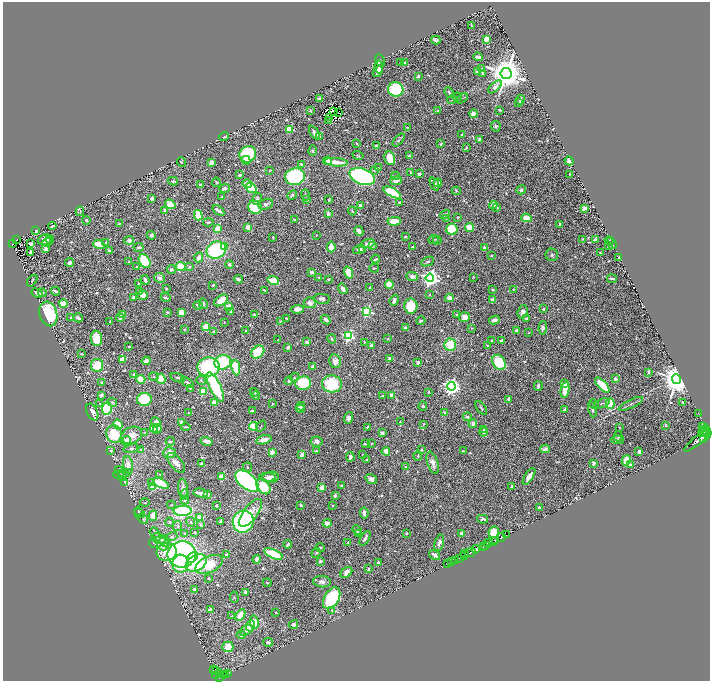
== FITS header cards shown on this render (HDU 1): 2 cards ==
NAXIS1  =                 1415
NAXIS2  =                 1357

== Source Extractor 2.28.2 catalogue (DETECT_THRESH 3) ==
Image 1415 x 1357 px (HDU 1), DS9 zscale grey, zoomed out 1/2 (1 PNG px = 2 x 2 image px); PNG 712 x 683 px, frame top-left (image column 2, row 1357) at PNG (3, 2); each listed source drawn as its Kron ellipse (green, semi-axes under 4 px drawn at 4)
Background 0.592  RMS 0.025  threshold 0.0739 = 3 sigma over >= 5 px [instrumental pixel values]
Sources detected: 776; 39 cannot appear on this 1/2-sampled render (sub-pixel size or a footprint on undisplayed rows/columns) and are neither listed nor drawn; of the other 737, the 500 brightest by FLUX_AUTO listed and drawn (237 fainter detections omitted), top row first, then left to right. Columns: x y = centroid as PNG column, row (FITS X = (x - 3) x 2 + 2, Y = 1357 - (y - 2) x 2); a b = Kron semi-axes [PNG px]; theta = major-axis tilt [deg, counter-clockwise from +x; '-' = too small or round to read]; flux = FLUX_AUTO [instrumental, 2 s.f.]
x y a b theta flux
471 25 3 2 - 4.7
486 39 3 2 - 140
436 40 4 3 - 9.1
478 57 4 3 - 27
380 60 6 2 -63 5.2
400 62 2 2 - 5
404 63 3 3 - 32
379 67 6 3 -81 37
482 69 4 3 - 5.3
378 71 6 3 48 33
477 71 3 2 - 22
483 73 3 2 - 8.6
506 74 5 5 - 14000
418 76 3 2 - 16
495 87 8 4 44 26
396 89 7 7 - 380
449 92 5 3 - 10
457 97 5 2 - 4
462 98 6 2 30 4.4
319 99 3 2 - 14
452 100 5 3 - 5.6
520 100 5 2 - 15
519 102 3 2 - 5.6
310 110 2 2 - 4.4
500 110 3 2 - 12
334 111 2 1 - 5.3
438 111 4 3 - 6.5
339 112 2 1 - 4.8
473 114 4 4 - 37
329 117 2 2 - 5.2
329 120 3 2 - 4.8
496 126 5 4 - 8.9
407 127 3 3 - 4.1
289 129 4 3 - 140
314 132 7 4 -59 19
462 135 2 2 - 20
224 137 4 3 - 8.7
320 137 4 3 - 7.4
480 139 3 2 - 22
399 140 8 3 49 9.8
356 143 4 2 - 3.9
441 144 4 3 - 7.4
376 146 4 2 - 9.5
467 148 3 3 - 5.3
312 151 5 4 - 6
248 154 8 8 - 270
358 155 6 3 -16 4.5
409 155 3 3 - 7.9
390 158 7 5 -72 72
246 160 4 3 - 19
327 161 4 3 - 56
569 161 5 4 - 24
181 162 5 3 - 6.9
212 162 3 3 - 43
336 162 12 3 -5 75
301 165 4 3 - 10
378 168 4 3 - 6.3
374 170 4 3 - 4.7
270 171 3 2 - 4
411 172 3 2 - 7.1
419 174 3 3 - 11
569 174 2 2 - 5.4
240 175 3 2 - 10
362 176 13 7 -22 1700
395 176 4 3 - 6.3
295 177 10 8 11 940
173 181 5 3 - 10
396 181 6 4 7 30
216 182 4 3 - 4.6
438 183 4 3 - 19
247 184 5 4 - 28
435 184 7 3 -65 11
201 185 3 3 - 22
224 188 5 3 - 15
251 188 6 4 -36 260
521 190 5 4 - 10
456 191 4 3 - 5.6
392 192 9 4 -29 340
292 195 5 4 - 10
306 195 5 3 - 5.5
222 197 3 2 - 5.6
152 199 3 3 - 41
257 199 6 3 74 11
307 200 4 2 - 5.9
329 200 2 2 - 4.7
399 202 4 3 - 5.3
170 204 5 4 - 83
266 204 8 5 15 14
493 205 4 3 - 34
361 206 3 3 - 19
255 207 7 6 - 170
497 208 4 3 - 4.1
584 208 3 3 - 36
164 210 4 3 - 13
218 210 7 2 -37 19
80 211 5 3 - 4.1
352 211 4 3 - 5.1
328 214 3 3 - 19
445 214 5 3 - 14
198 215 5 4 - 190
458 217 3 2 - 3.9
446 218 3 2 - 5.5
526 218 5 4 - 58
294 219 3 2 - 5.4
86 220 4 3 - 7.2
394 221 7 4 1 67
208 222 5 3 - 7.4
119 224 4 3 - 6.4
560 224 3 2 - 10
52 226 4 2 - 5.9
248 227 3 3 - 55
470 227 4 3 - 100
217 229 4 3 - 73
452 229 6 5 - 260
36 231 3 2 - 6.2
359 231 5 3 - 24
151 235 4 3 - 12
316 235 2 2 - 4
405 237 3 2 - 9.6
273 238 3 2 - 5.6
50 239 4 3 - 6.7
434 239 5 3 - 4.6
582 239 2 2 - 4.1
595 239 4 3 - 7
16 240 3 2 - 29
45 240 7 5 18 35
129 240 5 4 - 21
437 240 4 3 - 4.5
609 240 4 3 - 5.6
47 242 5 3 - 7.6
106 243 4 3 - 5.1
612 243 6 2 -50 13
12 244 2 2 - 18
31 244 3 3 - 21
99 244 6 4 -19 140
368 244 7 4 16 29
373 246 4 3 - 9.7
609 246 3 2 - 4.8
139 247 5 3 - 10
224 247 3 2 - 50
331 247 5 4 - 59
412 247 3 2 - 4.3
484 248 4 3 - 15
46 249 3 3 - 21
216 250 10 8 24 490
359 250 6 4 17 20
363 250 2 2 - 4.9
109 251 3 2 - 9.5
31 252 4 2 - 16
600 252 2 2 - 5.5
552 255 6 6 - 11
491 256 3 3 - 5.3
199 257 5 3 - 29
619 258 3 2 - 15
376 259 4 2 - 9
145 261 7 5 -57 190
129 262 3 2 - 4.5
428 262 7 3 25 7.3
70 263 4 4 - 17
229 264 4 3 - 13
181 266 5 4 - 110
137 267 3 3 - 6.5
189 267 3 3 - 4.8
374 268 5 2 - 5.3
171 269 4 4 - 11
312 272 3 3 - 21
348 273 6 3 -72 100
412 276 6 4 -24 21
319 277 4 3 - 5.2
473 277 2 2 - 4.3
159 278 6 5 - 24
430 278 4 4 - 2100
238 279 4 2 - 17
328 279 3 3 - 5
612 279 5 2 - 12
145 280 5 3 - 21
32 281 6 2 53 5.5
273 281 6 4 -18 96
139 283 3 3 - 6
389 284 4 4 - 100
213 285 2 2 - 9.6
369 288 3 3 - 5.5
166 289 2 2 - 6.5
343 289 6 3 -57 22
492 289 3 3 - 5.8
264 290 4 2 - 6.7
513 290 4 3 - 5.3
55 291 5 2 - 17
140 291 2 2 - 15
37 293 6 3 -27 26
42 293 4 3 - 5.8
142 295 5 5 - 44
430 295 3 3 - 4
133 297 3 2 - 18
166 298 5 2 - 11
449 298 4 4 - 28
322 299 8 5 -7 14
221 300 8 4 34 77
394 300 6 4 69 19
492 300 4 3 - 15
63 303 4 4 - 73
310 303 6 5 - 29
203 304 5 4 - 9.9
198 305 4 2 - 8.2
229 306 3 2 - 120
411 306 7 6 - 130
297 309 6 4 4 33
543 309 3 2 - 8.4
231 311 3 3 - 8
367 311 3 3 - 560
167 312 2 2 - 5.8
181 312 4 4 - 40
523 312 7 5 72 20
48 314 12 8 -74 300
122 315 4 3 - 37
254 315 3 2 - 9.2
457 315 3 3 - 11
464 317 5 5 - 47
71 318 2 2 - 7.7
78 318 5 3 - 21
120 318 4 3 - 25
286 318 2 2 - 7.1
527 319 4 3 - 17
326 320 5 2 - 18
494 320 5 3 - 24
280 321 2 2 - 4.7
421 321 4 3 - 8.1
110 322 3 2 - 6.8
224 322 3 3 - 4.4
206 327 4 3 - 140
405 328 3 3 - 11
472 328 3 3 - 4.8
543 328 7 4 87 13
184 329 3 3 - 3.9
214 331 4 3 - 5.1
246 331 3 2 - 13
517 331 3 3 - 24
529 333 2 2 - 4.6
348 336 3 3 - 670
96 338 7 5 -84 140
332 339 4 2 - 6
388 339 4 3 - 4.8
278 340 3 2 - 4.7
502 340 4 3 - 15
492 341 2 2 - 5
307 342 2 2 - 50
364 342 3 3 - 4.2
371 345 3 3 - 16
450 345 6 5 - 150
488 346 4 3 - 5.5
129 347 2 2 - 6
288 347 4 2 - 10
258 352 7 5 44 240
81 354 3 3 - 5.6
123 359 4 3 - 63
390 359 4 3 - 26
146 361 4 3 - 33
335 361 7 6 - 29
223 362 8 7 - 270
418 362 3 3 - 13
499 362 8 6 -55 190
97 365 6 6 - 120
208 367 11 9 0 440
312 367 3 2 - 21
236 368 7 4 -82 160
648 372 4 3 - 9.6
133 374 4 3 - 6
154 377 5 3 - 5.6
294 377 5 4 - 6.1
178 378 7 2 -18 7.1
141 379 4 3 - 120
161 379 5 4 - 120
615 379 4 3 - 11
676 379 5 4 - 12000
201 380 5 4 - 9
289 381 4 4 - 9.6
102 382 3 2 - 7.7
187 383 7 3 -36 13
303 383 8 7 - 220
332 384 10 8 -5 240
565 384 2 2 - 86
602 385 9 4 -48 190
451 386 4 4 - 2300
538 386 5 3 - 11
215 387 16 5 -65 410
190 388 4 3 - 5.6
565 390 8 3 79 97
203 391 3 3 - 210
254 392 4 3 - 7.2
429 392 3 2 - 5.7
101 395 3 2 - 21
256 395 4 3 - 8.2
391 395 4 3 - 20
382 396 2 2 - 13
144 399 7 6 - 180
509 399 4 3 - 16
112 402 5 4 - 9.4
682 402 3 2 - 4
100 403 3 3 - 5.1
214 403 3 3 - 51
602 403 8 3 20 8.5
272 404 2 2 - 4.8
594 404 5 3 - 6.7
610 404 5 4 - 150
631 404 13 2 25 10
301 406 4 3 - 12
423 406 4 4 - 6.6
481 408 8 3 -53 6.6
107 409 6 4 84 370
300 409 4 4 - 46
565 410 3 3 - 21
593 410 8 3 -79 15
252 411 3 2 - 8.6
92 412 9 5 -64 36
188 413 3 2 - 3.9
445 413 2 2 - 15
699 414 2 1 - 10
467 417 4 4 - 9.9
349 418 6 4 73 23
156 422 5 4 - 43
181 422 4 3 - 20
400 422 4 3 - 4.7
423 424 4 2 - 5.2
473 424 4 4 - 20
118 425 5 3 - 150
666 425 3 2 - 7.4
253 426 4 4 - 120
261 426 6 3 50 5.7
186 427 4 2 - 7.6
367 427 3 2 - 7.2
620 427 4 2 - 4.1
703 427 3 2 - 320
154 428 4 3 - 89
157 429 5 3 - 25
484 430 2 2 - 15
704 430 5 3 - 1200
707 431 7 3 -75 1700
145 432 4 3 - 4
483 432 4 3 - 6.2
382 433 3 2 - 26
702 433 4 3 - 1000
114 434 9 7 -76 160
132 435 11 8 24 52
618 436 5 4 - 8.1
704 438 3 2 - 410
264 440 8 4 14 46
617 440 6 4 -4 11
698 440 17 4 39 2200
126 441 5 3 - 51
170 441 4 2 - 7.5
206 441 6 3 -15 23
317 441 6 5 - 21
372 443 3 2 - 3.9
365 444 4 3 - 6.5
131 449 8 4 9 11
141 449 4 3 - 7.1
545 449 5 3 - 23
110 450 2 2 - 4.1
421 450 3 3 - 7.1
316 451 4 3 - 9.9
386 451 4 3 - 35
463 451 2 2 - 5.4
272 452 3 3 - 36
639 452 4 3 - 15
169 453 6 5 - 38
301 455 3 3 - 24
363 455 3 3 - 4.3
418 456 5 3 - 6
350 457 4 3 - 15
367 460 2 2 - 4.6
626 460 5 4 - 87
176 463 12 6 -49 30
433 463 11 5 -72 30
594 463 3 3 - 13
202 464 3 2 - 9.8
128 465 8 5 -80 47
631 465 2 2 - 46
247 467 4 3 - 5.1
405 467 4 3 - 12
119 471 5 3 - 6.3
122 474 9 4 13 15
160 474 2 2 - 4.4
122 476 4 4 - 6.2
529 476 10 4 58 39
222 477 3 3 - 180
267 477 8 4 -3 17
271 477 9 5 7 29
371 479 6 4 -35 26
247 481 14 7 -41 1700
125 482 3 3 - 63
152 482 4 3 - 14
161 483 8 4 -26 170
342 485 2 2 - 9.9
153 486 4 3 - 100
264 487 8 6 -52 170
322 487 3 3 - 47
511 487 3 2 - 9.8
183 488 9 5 -83 24
201 493 7 2 -10 42
185 494 5 3 - 6.7
208 494 3 3 - 14
335 496 3 3 - 11
185 500 4 3 - 6.5
145 503 5 2 - 4.4
171 505 4 3 - 4.9
301 505 3 2 - 5.7
333 505 2 2 - 4.1
217 506 3 2 - 6.4
539 508 3 3 - 11
138 511 4 2 - 4.8
183 511 9 5 1 650
139 513 5 4 - 8.1
250 513 17 7 52 80
364 513 5 3 - 22
153 516 5 4 - 71
200 518 3 3 - 70
143 519 5 3 - 5.5
483 519 5 3 - 16
220 521 2 2 - 4.4
169 522 4 4 - 6.9
191 522 5 3 - 5.5
243 522 11 10 - 800
327 523 4 4 - 42
201 525 4 3 - 4
177 526 5 3 - 6.9
357 530 5 3 - 6.1
195 532 3 2 - 4.7
494 532 6 5 - 100
155 533 6 4 -55 9
358 533 4 3 - 8.8
406 533 2 2 - 4
461 533 2 2 - 43
185 534 4 3 - 7.2
507 535 3 1 - 29
172 536 5 4 - 11
501 537 5 2 - 620
365 538 8 3 61 18
159 539 7 5 -23 28
496 540 3 2 - 400
165 541 6 5 - 20
348 542 2 2 - 8.1
493 542 2 1 - 81
153 543 5 4 - 4.5
439 543 8 4 77 18
488 543 4 2 - 440
163 544 6 6 - 29
288 544 4 2 - 16
483 546 3 1 - 58
486 546 2 1 - 5.1
320 548 4 3 - 8.2
476 549 4 3 - 470
167 552 10 8 11 88
316 553 5 3 - 6.7
465 553 2 1 - 4
470 553 6 2 26 860
182 554 14 13 - 1400
273 554 10 4 -24 220
226 555 3 2 - 12
434 555 6 2 -31 25
464 555 2 2 - 250
192 557 6 4 47 85
460 558 3 2 - 68
256 559 4 2 - 25
456 560 2 1 - 39
320 561 2 2 - 27
452 562 2 1 - 120
196 563 11 7 29 370
378 563 3 3 - 15
180 564 9 8 - 180
209 564 14 8 24 180
448 564 3 2 - 48
368 569 3 2 - 6.8
346 572 6 4 40 29
209 579 4 3 - 8.8
322 582 9 5 -6 22
267 583 4 3 - 4.4
194 590 3 3 - 37
245 592 2 2 - 32
234 597 5 3 - 4.8
332 598 12 7 59 560
210 610 4 4 - 22
332 610 3 3 - 4.1
276 612 2 2 - 6.5
240 615 6 4 61 86
232 616 3 3 - 4.6
254 622 6 4 -79 69
293 624 5 4 - 16
250 626 6 4 71 97
246 630 7 4 31 19
241 635 4 3 - 13
268 642 5 3 - 18
228 647 5 5 - 90
213 669 3 2 - 27
217 671 2 2 - 16
228 673 3 1 - 15
220 674 3 2 - 130
226 674 3 2 - 72
216 676 3 2 - 96
223 676 2 1 - 59
219 677 2 2 - 160
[237 fainter detections neither listed nor drawn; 39 sub-pixel or undisplayed-footprint detections neither listed nor drawn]